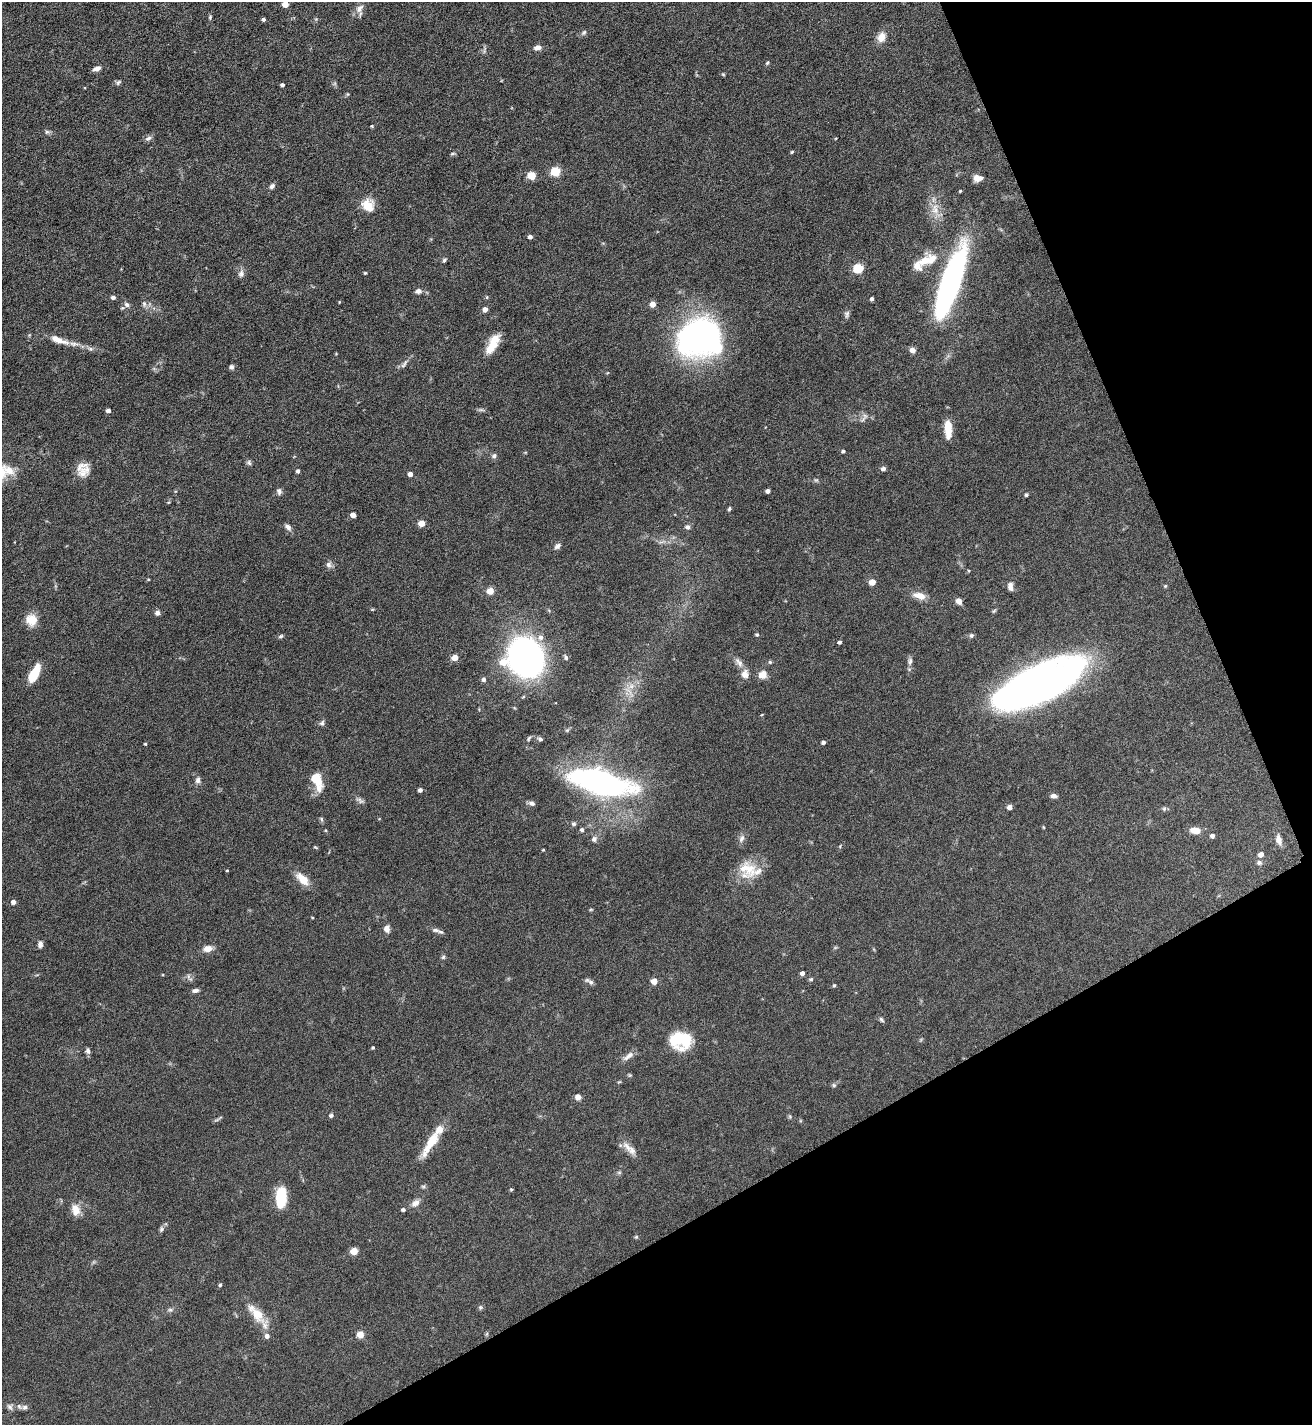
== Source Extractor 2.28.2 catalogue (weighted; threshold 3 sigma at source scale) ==
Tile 12 of 4 x 4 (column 4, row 3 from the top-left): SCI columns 4087-5396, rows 1427-2849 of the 5688 x 5699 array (HDU 1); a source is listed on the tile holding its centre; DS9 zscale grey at full resolution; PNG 1314 x 1427 px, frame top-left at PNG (2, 2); no overlay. Shown black and unused: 23% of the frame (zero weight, under 5 of 9 exposures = <1% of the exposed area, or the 3 px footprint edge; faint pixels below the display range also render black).
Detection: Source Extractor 2.28.2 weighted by HDU 2 'WHT'; one run over the whole footprint, this tile lists its part. Background 0.0768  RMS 0.0035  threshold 0.0143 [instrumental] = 3 sigma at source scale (4.09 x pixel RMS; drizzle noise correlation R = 1.36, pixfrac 0.8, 0.05/0.05 arcsec/px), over >= 5 px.
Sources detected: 184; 1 too faint to see at this stretch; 1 inside a brighter object's white glare — not listed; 8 inside a brighter listed object's ellipse — not listed separately; the other 174 listed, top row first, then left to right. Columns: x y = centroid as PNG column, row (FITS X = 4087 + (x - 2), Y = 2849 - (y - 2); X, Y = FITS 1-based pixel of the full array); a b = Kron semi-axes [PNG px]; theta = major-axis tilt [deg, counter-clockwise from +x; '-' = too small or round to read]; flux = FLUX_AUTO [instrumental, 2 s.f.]
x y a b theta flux
285 4 5 4 - 3.9
359 8 14 9 51 2.3
210 17 6 4 71 0.42
263 19 4 4 - 0.67
584 33 9 5 45 0.7
881 37 12 10 63 2.9
537 48 10 7 13 1.4
767 63 5 4 - 0.42
97 68 8 5 24 1.7
723 74 5 4 - 0.34
118 82 8 5 45 0.66
282 85 4 3 - 0.74
372 126 4 4 - 0.3
47 132 6 5 - 0.63
148 138 10 6 24 0.97
792 152 5 4 - 0.35
452 154 7 3 1 0.41
556 171 5 5 - 17
532 175 5 5 - 10
978 178 11 7 -5 2.5
272 186 7 6 - 0.95
960 191 3 3 - 0.34
368 205 16 14 -45 4.8
935 209 18 11 85 4.2
530 237 4 4 - 1.1
444 260 6 4 56 0.55
931 260 17 14 64 5.1
858 269 5 5 - 20
365 273 4 3 - 0.29
241 274 10 8 67 1.3
950 283 67 16 71 89
418 291 8 7 - 1.2
113 297 5 4 - 1
872 299 4 3 - 0.75
339 302 3 2 - 0.23
127 304 9 6 -45 1
144 304 9 6 -82 0.92
653 304 5 4 - 3.3
485 309 4 4 - 2.1
847 314 10 6 80 0.93
699 337 41 34 6 99
58 340 28 8 -20 4.5
493 345 25 10 49 5.6
90 349 8 4 -8 0.83
912 350 6 6 - 1.5
404 364 15 5 53 1.1
231 367 6 5 - 0.73
108 410 4 4 - 1.2
481 410 9 4 0 0.63
863 419 12 4 54 0.84
948 429 21 8 -87 5.4
843 451 4 4 - 0.61
494 456 7 6 - 0.85
249 463 7 6 - 0.69
81 466 19 11 22 3.1
883 469 5 5 - 0.95
298 471 4 4 - 0.8
410 474 4 4 - 1.8
279 491 9 7 -77 0.98
768 491 4 4 - 1.2
1026 495 4 4 - 0.57
729 509 6 4 65 0.5
353 515 4 4 - 2.6
422 523 5 4 - 5.2
288 527 11 6 -52 1.2
688 527 7 6 - 0.97
557 546 9 6 35 1
328 564 8 7 - 1.2
969 571 4 3 - 0.28
872 582 5 4 - 5.1
1165 586 5 4 - 0.37
1010 587 10 6 -81 1.5
490 591 5 4 - 6.2
919 596 18 9 -15 3.1
959 601 8 6 -49 1.5
994 611 6 4 44 0.4
157 613 6 6 - 1.1
31 620 14 14 - 4.3
757 635 4 4 - 0.52
971 635 6 6 - 0.68
281 636 7 4 27 0.53
541 637 8 7 - 1.5
839 642 4 4 - 0.71
455 657 5 4 - 4.5
525 657 22 19 -67 190
566 657 8 5 -72 0.63
910 661 10 6 81 1.1
503 662 6 6 - 5.1
739 662 15 7 -52 1.9
770 662 5 5 - 0.44
34 674 18 8 62 8.2
745 674 11 10 - 2.4
762 675 10 9 - 2.6
484 679 5 5 - 0.94
1035 685 79 27 26 200
631 686 8 6 46 1.6
762 715 4 3 - 0.25
322 723 8 6 46 0.79
529 738 8 4 55 0.49
540 739 6 5 - 0.7
823 742 4 4 - 0.84
145 744 4 3 - 0.26
198 780 8 7 - 1.2
317 780 22 11 -70 6.9
599 782 59 20 -15 93
420 790 4 4 - 1.1
1054 796 8 6 -3 1.1
360 800 13 5 -32 1
532 803 9 6 -17 0.95
1010 807 4 4 - 1.9
1164 809 6 5 - 0.56
321 819 6 5 - 0.51
574 824 6 5 - 0.62
1043 827 5 3 - 0.26
582 830 5 5 - 0.78
1195 830 12 7 -6 3
1212 836 4 4 - 1.2
742 838 12 6 62 1.3
594 839 8 7 - 1.2
1279 840 12 7 -76 1.9
840 846 5 3 - 0.3
315 847 5 4 - 0.32
543 850 3 3 - 0.29
1261 854 5 5 - 1.7
1259 862 7 6 - 0.8
748 869 27 20 -37 8.2
227 870 3 3 - 0.29
302 879 19 10 -45 4.1
13 902 4 4 - 1.5
591 909 6 3 1 0.31
312 917 4 3 - 0.25
387 929 9 7 85 1.5
436 930 9 5 -1 0.84
40 944 8 5 86 1.2
835 948 6 4 19 0.38
208 949 12 8 9 2.3
443 957 6 5 - 0.51
802 973 4 4 - 1.4
189 977 13 4 -55 0.75
811 979 6 5 - 0.45
589 981 13 5 -30 0.97
654 981 4 4 - 4.2
834 985 4 4 - 0.41
195 990 7 5 15 1.2
881 1020 7 5 -50 0.66
682 1040 22 17 -46 12
373 1048 3 3 - 0.43
88 1051 8 5 -84 0.96
628 1056 17 7 38 1.8
630 1075 6 4 18 0.36
619 1082 6 3 18 0.31
834 1085 6 5 - 0.51
578 1097 7 7 - 1.3
331 1115 6 5 - 0.66
217 1120 9 3 21 0.51
431 1142 40 10 59 7.7
632 1150 14 9 -63 2.4
619 1172 6 4 19 0.49
423 1186 7 4 0 0.48
511 1189 5 4 - 0.36
281 1197 18 9 87 13
415 1203 12 8 37 1.8
75 1210 16 11 -74 3.3
403 1210 4 4 - 0.69
161 1229 7 6 - 0.65
636 1237 5 5 - 0.43
354 1251 5 4 - 7.4
220 1285 4 3 - 0.51
480 1307 7 5 46 0.54
170 1310 8 6 -1 0.74
256 1314 34 12 -48 6.4
360 1334 5 5 - 6.5
10 1407 10 6 -46 0.94
25 1407 8 7 - 1
Isophote crosses this tile's border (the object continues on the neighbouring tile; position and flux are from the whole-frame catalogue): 1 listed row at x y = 285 4